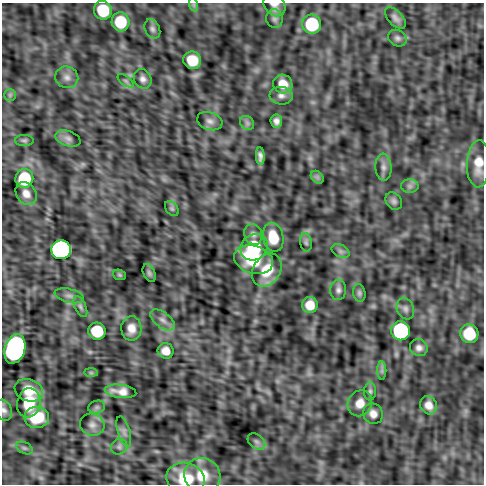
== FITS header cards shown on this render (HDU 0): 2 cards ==
NAXIS1  =                  482
NAXIS2  =                  482

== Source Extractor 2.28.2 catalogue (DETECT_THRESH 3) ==
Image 482 x 482 px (HDU 0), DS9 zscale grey, 1 PNG px = 1 image px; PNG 486 x 486 px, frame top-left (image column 1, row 482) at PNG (2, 3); each listed source drawn as its Kron ellipse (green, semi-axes under 4 px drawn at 4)
Background -6.31e-06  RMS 5.1e-04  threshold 0.00154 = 3 sigma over >= 5 px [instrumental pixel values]
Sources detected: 73; all 73 listed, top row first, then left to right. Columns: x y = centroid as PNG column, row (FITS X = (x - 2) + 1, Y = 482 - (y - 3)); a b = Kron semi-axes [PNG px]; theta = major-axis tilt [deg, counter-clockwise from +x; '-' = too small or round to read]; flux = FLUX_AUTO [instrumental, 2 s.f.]
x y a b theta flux
194 5 7 4 -72 0.061
274 5 12 10 -49 0.24
103 10 9 9 - 1.2
395 18 13 7 -47 0.15
275 19 9 8 - 0.12
120 22 9 9 - 1.2
312 24 9 9 - 2
152 29 10 7 -64 0.12
397 38 9 8 - 0.12
192 60 9 8 - 0.83
67 77 11 10 - 0.21
143 79 10 8 -59 0.17
126 81 9 4 -36 0.086
283 84 10 9 - 0.46
10 95 6 5 - 0.068
281 96 11 9 -5 0.17
210 121 13 8 -17 0.18
276 121 6 6 - 0.15
247 123 8 6 -46 0.1
68 138 13 7 -19 0.16
24 140 9 5 0 0.079
260 156 9 4 -86 0.14
478 164 23 11 88 0.65
383 167 13 8 -86 0.19
317 177 7 5 -45 0.088
24 178 9 9 - 1.5
410 186 8 7 - 0.12
26 194 12 9 -56 0.31
394 201 9 7 -49 0.11
172 208 8 6 -49 0.072
253 234 10 8 -69 0.17
273 237 14 10 -78 0.82
306 242 9 6 -80 0.095
254 247 14 12 38 2.1
61 250 10 9 - 51
341 251 9 6 -27 0.1
254 260 20 14 -18 1.4
267 270 18 13 56 0.93
149 273 9 6 -67 0.076
119 275 7 5 -20 0.049
338 290 10 8 86 0.14
359 293 9 6 -81 0.084
69 296 15 7 -13 0.18
310 305 8 8 - 0.47
80 307 11 5 -66 0.1
405 309 11 8 -68 0.15
162 320 14 7 -38 0.22
131 328 12 10 -88 0.35
97 331 9 8 - 1.3
401 331 9 9 - 6.1
469 334 9 9 - 1.2
419 348 9 8 - 0.17
15 349 15 10 72 20
166 351 8 7 - 0.29
382 371 9 4 -90 0.093
91 373 7 4 -1 0.056
29 390 15 11 -22 0.65
121 391 16 6 -6 0.33
370 391 9 6 90 0.098
29 403 15 11 77 1.1
360 403 13 11 60 0.43
429 405 9 8 - 0.27
97 407 8 6 15 0.092
4 410 11 7 -69 0.15
373 414 10 9 - 0.25
37 417 12 10 -1 1.2
92 425 12 11 - 0.22
124 432 16 6 -74 0.15
256 442 10 6 -39 0.12
119 447 8 7 - 0.12
24 448 9 5 -26 0.081
202 475 18 17 - 0.78
185 479 19 16 -13 1
At the frame edge (FLAGS 8, measured only in part): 4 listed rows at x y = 274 5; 478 164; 4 410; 185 479